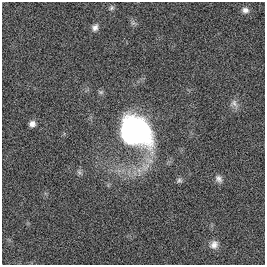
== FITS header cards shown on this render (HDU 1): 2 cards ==
NAXIS1  =                  263
NAXIS2  =                  263

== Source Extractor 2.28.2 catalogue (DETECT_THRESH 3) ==
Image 263 x 263 px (HDU 1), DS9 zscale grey, 1 PNG px = 1 image px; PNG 267 x 267 px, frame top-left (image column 1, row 263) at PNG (2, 2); no overlay
Background 6.98e-04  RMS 0.029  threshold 0.0885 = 3 sigma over >= 5 px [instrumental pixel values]
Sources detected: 12; all 12 listed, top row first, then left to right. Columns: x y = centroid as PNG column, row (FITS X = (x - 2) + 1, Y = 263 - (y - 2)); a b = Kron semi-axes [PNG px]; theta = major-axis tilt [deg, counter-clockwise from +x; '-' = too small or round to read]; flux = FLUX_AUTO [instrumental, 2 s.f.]
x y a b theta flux
111 8 8 6 47 4.5
245 10 9 7 -1 9.1
133 23 7 5 -41 4.7
95 27 9 7 61 8.9
101 92 8 6 -15 4.1
234 103 13 11 -50 12
32 124 7 6 - 11
135 132 20 18 -28 930
79 172 8 5 -37 5.1
219 179 11 8 -54 9.3
179 180 8 6 15 4.7
214 245 12 10 51 13